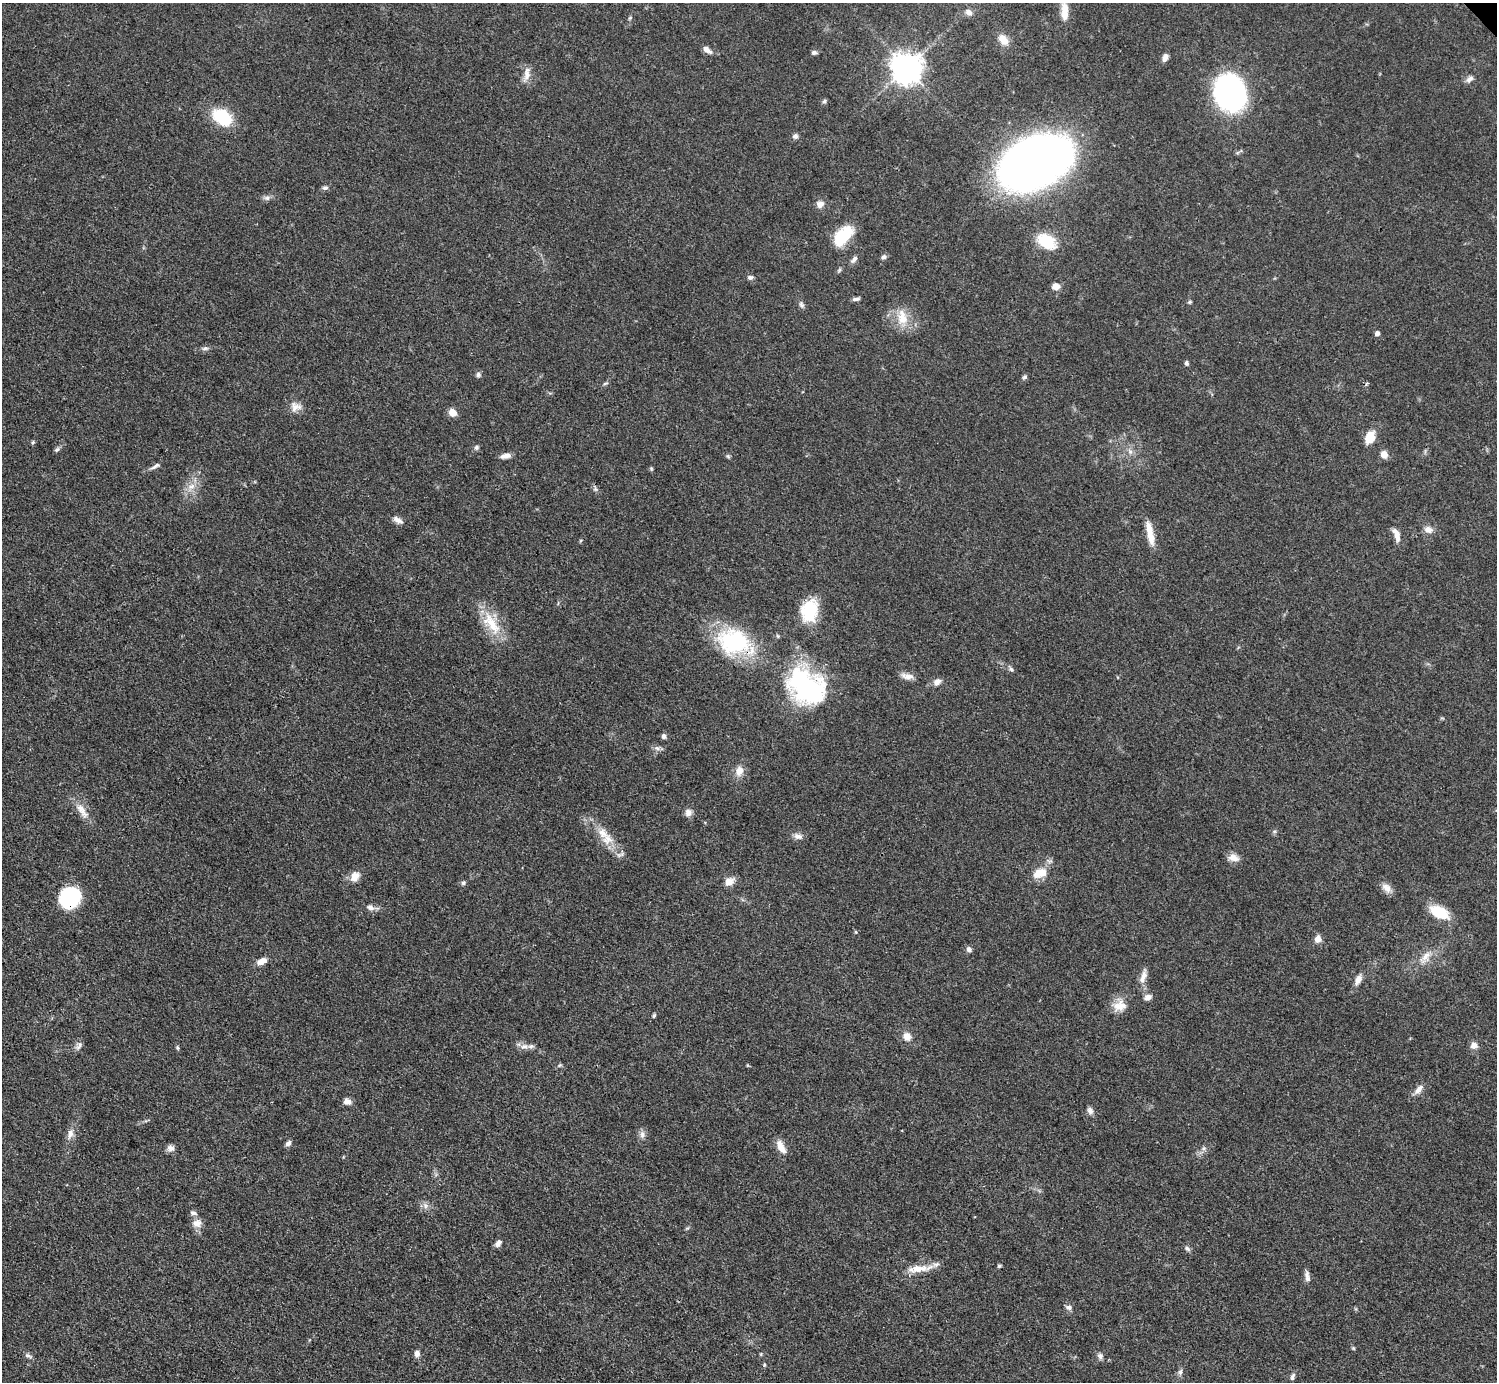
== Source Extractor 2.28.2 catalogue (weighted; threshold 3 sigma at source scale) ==
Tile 7 of 4 x 4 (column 3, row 2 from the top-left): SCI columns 2990-4484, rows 3062-4441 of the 5980 x 5979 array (HDU 1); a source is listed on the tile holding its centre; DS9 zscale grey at full resolution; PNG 1499 x 1384 px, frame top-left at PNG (2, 3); no overlay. Shown black and unused: <1% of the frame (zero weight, under 3 of 4 exposures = <1% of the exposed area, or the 3 px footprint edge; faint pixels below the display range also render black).
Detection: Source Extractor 2.28.2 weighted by HDU 2 'WHT'; one run over the whole footprint, this tile lists its part. Background 0.0514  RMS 0.005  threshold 0.0223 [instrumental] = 3 sigma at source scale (4.5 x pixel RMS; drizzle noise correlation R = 1.50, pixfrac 1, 0.05/0.05 arcsec/px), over >= 5 px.
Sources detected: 122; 1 inside a brighter object's white glare — not listed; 2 inside a brighter listed object's ellipse — not listed separately; the other 119 listed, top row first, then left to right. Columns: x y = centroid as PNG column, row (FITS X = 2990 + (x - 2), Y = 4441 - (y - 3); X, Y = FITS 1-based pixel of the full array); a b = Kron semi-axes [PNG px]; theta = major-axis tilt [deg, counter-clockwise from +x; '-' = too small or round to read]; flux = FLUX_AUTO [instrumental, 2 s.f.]
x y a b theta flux
1064 11 25 9 -89 6.7
969 12 10 7 -38 2.2
630 18 5 4 - 0.62
1003 40 14 9 -51 5.2
707 50 11 6 -36 2.9
814 52 7 5 -10 1.3
1165 58 9 6 70 2.6
907 68 9 9 - 820
527 74 19 8 84 4
1470 79 11 7 40 2.1
1229 93 27 23 -70 160
824 101 6 5 - 0.89
222 117 19 12 -36 27
795 136 8 7 - 1.5
1035 162 46 30 26 550
325 188 9 5 5 1.2
267 198 9 6 -13 1.6
820 204 10 9 - 2.8
843 236 25 14 49 18
1046 241 15 11 -33 23
884 257 7 6 - 1.2
854 259 12 5 50 1.7
751 277 8 6 0 1.3
1056 286 8 7 - 3.6
856 299 9 4 6 1.4
1190 302 5 4 - 0.72
801 305 10 5 -61 1.5
902 317 24 14 -83 9.6
1377 333 4 4 - 2.3
205 348 9 5 5 1.4
1186 363 6 5 - 0.95
478 374 6 6 - 1.3
1024 377 7 5 18 0.98
605 383 8 3 19 0.76
295 407 16 12 -7 4.3
453 413 8 8 - 4.3
1370 437 12 9 61 8.5
33 442 5 5 - 0.69
476 447 6 6 - 1.1
57 450 7 5 35 1.1
1130 451 8 5 -45 1.6
1384 454 8 7 - 3.5
505 456 12 6 11 2.7
728 456 6 4 -71 0.72
155 466 14 5 29 1.9
651 468 6 5 - 0.65
191 486 13 7 18 3.8
595 489 7 4 -71 1
398 520 14 7 -29 2.6
1428 530 11 9 -17 3.1
1150 533 31 7 -79 8.3
1397 535 18 7 -70 4.2
809 611 26 19 76 19
491 623 38 15 -54 15
778 636 6 3 -70 0.6
733 642 39 31 -13 48
1011 669 7 5 -45 1.1
907 676 16 8 -8 3.5
937 682 10 7 45 2.7
804 686 46 35 -60 69
664 736 6 5 - 1.6
657 748 9 6 -2 1.7
739 771 12 9 73 4.5
82 811 26 9 -56 5.9
688 813 9 8 - 2.8
798 836 13 8 -9 2.5
607 839 16 14 7 6.7
620 855 11 5 12 1.4
1233 858 14 8 -14 3.9
1040 873 19 11 22 7.8
355 877 13 9 64 5
729 882 10 8 35 4.9
463 883 6 5 - 1.1
1387 888 15 9 -38 3.6
70 898 21 19 60 33
370 907 11 8 -17 2.5
1439 912 23 12 -28 14
856 932 5 3 - 0.49
1318 939 9 7 78 3.2
969 949 7 7 - 1.6
1425 957 21 10 53 5.7
262 961 13 7 23 3.7
1143 976 20 7 74 4
1358 980 16 8 62 3.2
1148 997 10 7 25 2.3
1119 1006 19 14 14 6.8
654 1016 5 4 - 0.82
907 1036 8 7 - 4.5
1474 1045 8 8 - 2.9
79 1046 13 5 55 1.8
524 1046 11 6 16 2.5
178 1048 6 4 -71 0.64
560 1065 7 4 31 0.75
1419 1089 14 7 50 3.2
347 1102 9 7 -19 2.7
1090 1111 10 7 -68 1.9
70 1134 14 8 80 3.2
642 1134 10 7 85 2.3
288 1143 8 5 40 1.6
781 1146 18 8 -61 5.3
171 1148 10 8 -19 2.3
1204 1148 6 6 - 1.1
425 1206 9 5 -71 1.7
193 1213 10 6 -23 1.5
197 1223 13 11 8 3.8
687 1228 6 4 18 0.64
498 1243 9 6 60 2.1
1187 1248 8 5 -49 1.2
999 1266 5 5 - 0.64
919 1269 36 8 7 7.8
1307 1276 15 5 -83 2.4
1069 1307 8 6 -12 1.7
1353 1348 5 4 - 0.59
417 1353 7 6 - 2.3
28 1356 10 6 -26 1.5
1100 1356 8 7 - 1.6
764 1365 5 3 - 0.55
1180 1372 8 5 80 1.5
1292 1377 9 5 70 1.4
Overlapping masked pixels (flux is a lower limit): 2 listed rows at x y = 733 642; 70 898
Isophote crosses this tile's border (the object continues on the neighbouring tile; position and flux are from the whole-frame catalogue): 1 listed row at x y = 1064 11